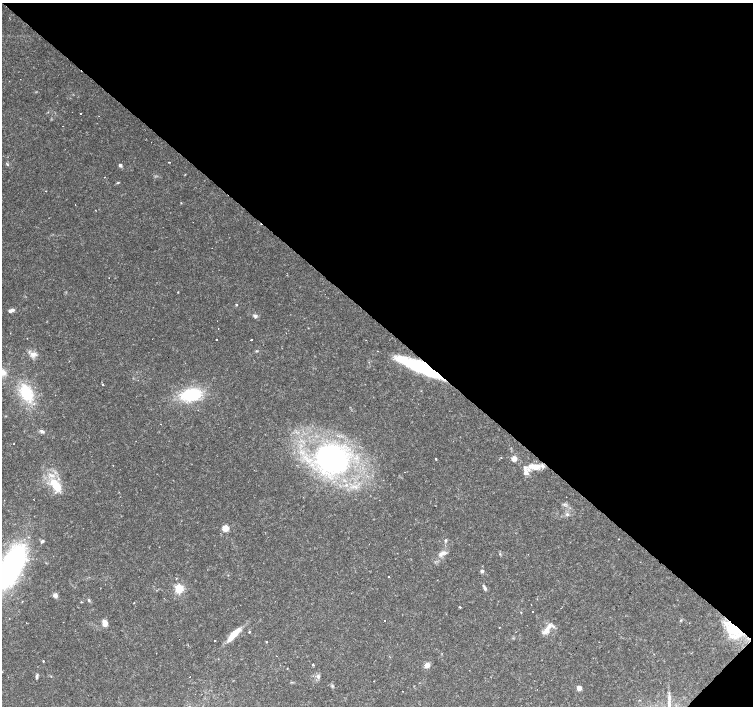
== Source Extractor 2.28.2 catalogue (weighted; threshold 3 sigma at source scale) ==
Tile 8 of 4 x 4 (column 4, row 2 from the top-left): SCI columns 4510-6011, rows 3045-4451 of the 6011 x 6021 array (HDU 1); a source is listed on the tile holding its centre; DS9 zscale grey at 2 x 2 block average (1 PNG px = mean of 2 x 2 image px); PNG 755 x 708 px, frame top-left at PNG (2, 3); no overlay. Shown black and unused: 46% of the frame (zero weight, under 2 of 3 exposures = <1% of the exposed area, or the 3 px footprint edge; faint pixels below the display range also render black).
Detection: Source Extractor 2.28.2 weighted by HDU 2 'WHT'; one run over the whole footprint, this tile lists its part. Background 0.032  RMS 0.0033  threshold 0.0146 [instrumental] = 3 sigma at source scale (4.5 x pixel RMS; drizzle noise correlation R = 1.50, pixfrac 1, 0.0396/0.0396 arcsec/px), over >= 5 px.
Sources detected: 93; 4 inside a brighter object's white glare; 13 cosmic-ray / hot-pixel residue — not listed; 8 inside a brighter listed object's ellipse — not listed separately; the other 68 listed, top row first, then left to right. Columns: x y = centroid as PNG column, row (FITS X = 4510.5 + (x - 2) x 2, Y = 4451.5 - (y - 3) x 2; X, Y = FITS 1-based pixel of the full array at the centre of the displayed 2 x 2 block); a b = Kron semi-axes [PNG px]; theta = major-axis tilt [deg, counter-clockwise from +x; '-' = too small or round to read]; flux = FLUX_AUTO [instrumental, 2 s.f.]
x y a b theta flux
80 114 2 2 - 8.7
169 162 2 2 - 0.71
7 164 5 2 - 0.8
120 165 4 3 - 2.1
185 174 4 2 - 0.36
118 183 4 3 - 0.73
181 203 3 2 - 0.37
236 305 3 2 - 0.65
11 311 6 3 20 3.7
255 316 6 4 -18 1.9
218 328 2 2 - 3
216 339 2 2 - 2.4
251 340 2 2 - 6.7
257 351 3 3 - 0.67
33 354 11 6 1 4.7
429 370 52 9 -25 60
3 372 7 6 - 5.7
138 380 2 2 - 0.64
103 384 2 2 - 2.5
26 393 23 15 -62 29
191 395 20 12 11 45
160 424 2 2 - 0.45
42 431 7 4 -16 1.9
14 444 2 2 - 0.53
501 457 2 2 - 0.48
332 459 27 23 -20 220
436 459 2 2 - 1.1
514 459 4 4 - 6.4
535 467 12 8 -4 8.9
525 473 8 7 - 3.9
56 485 15 8 -56 21
564 504 3 3 - 0.92
567 515 5 4 - 1.4
225 528 3 3 - 15
618 539 2 2 - 0.55
446 540 4 3 - 1.2
42 541 5 3 - 1.4
442 553 10 4 29 4.3
500 554 3 3 - 0.67
11 566 47 19 62 180
482 571 4 4 - 1.6
389 577 2 2 - 1.8
485 588 7 3 -68 2.2
179 589 3 3 - 73
55 595 6 5 - 2.3
89 600 5 3 - 1.1
81 602 3 2 - 0.44
134 603 3 2 - 0.34
531 605 2 2 - 0.44
460 607 3 2 - 0.81
532 611 2 2 - 2.2
521 612 3 2 - 0.41
681 620 3 2 - 0.6
385 621 2 2 - 0.97
105 623 7 5 -81 5.6
500 627 2 2 - 0.47
735 629 29 9 -36 23
547 630 20 6 65 6.9
234 635 20 6 48 14
215 640 2 2 - 2.7
266 642 2 2 - 0.5
43 661 2 2 - 1.1
313 665 2 2 - 4
427 665 6 5 - 4.9
37 676 6 3 80 1.5
318 677 5 5 - 1.9
332 686 4 3 - 1
579 688 3 3 - 7.1
Overlapping masked pixels (flux is a lower limit): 2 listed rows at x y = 429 370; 735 629
Isophote crosses this tile's border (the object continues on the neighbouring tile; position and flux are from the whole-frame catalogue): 2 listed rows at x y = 3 372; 11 566
Diffuse or blended objects may show on this block-average render without a row.